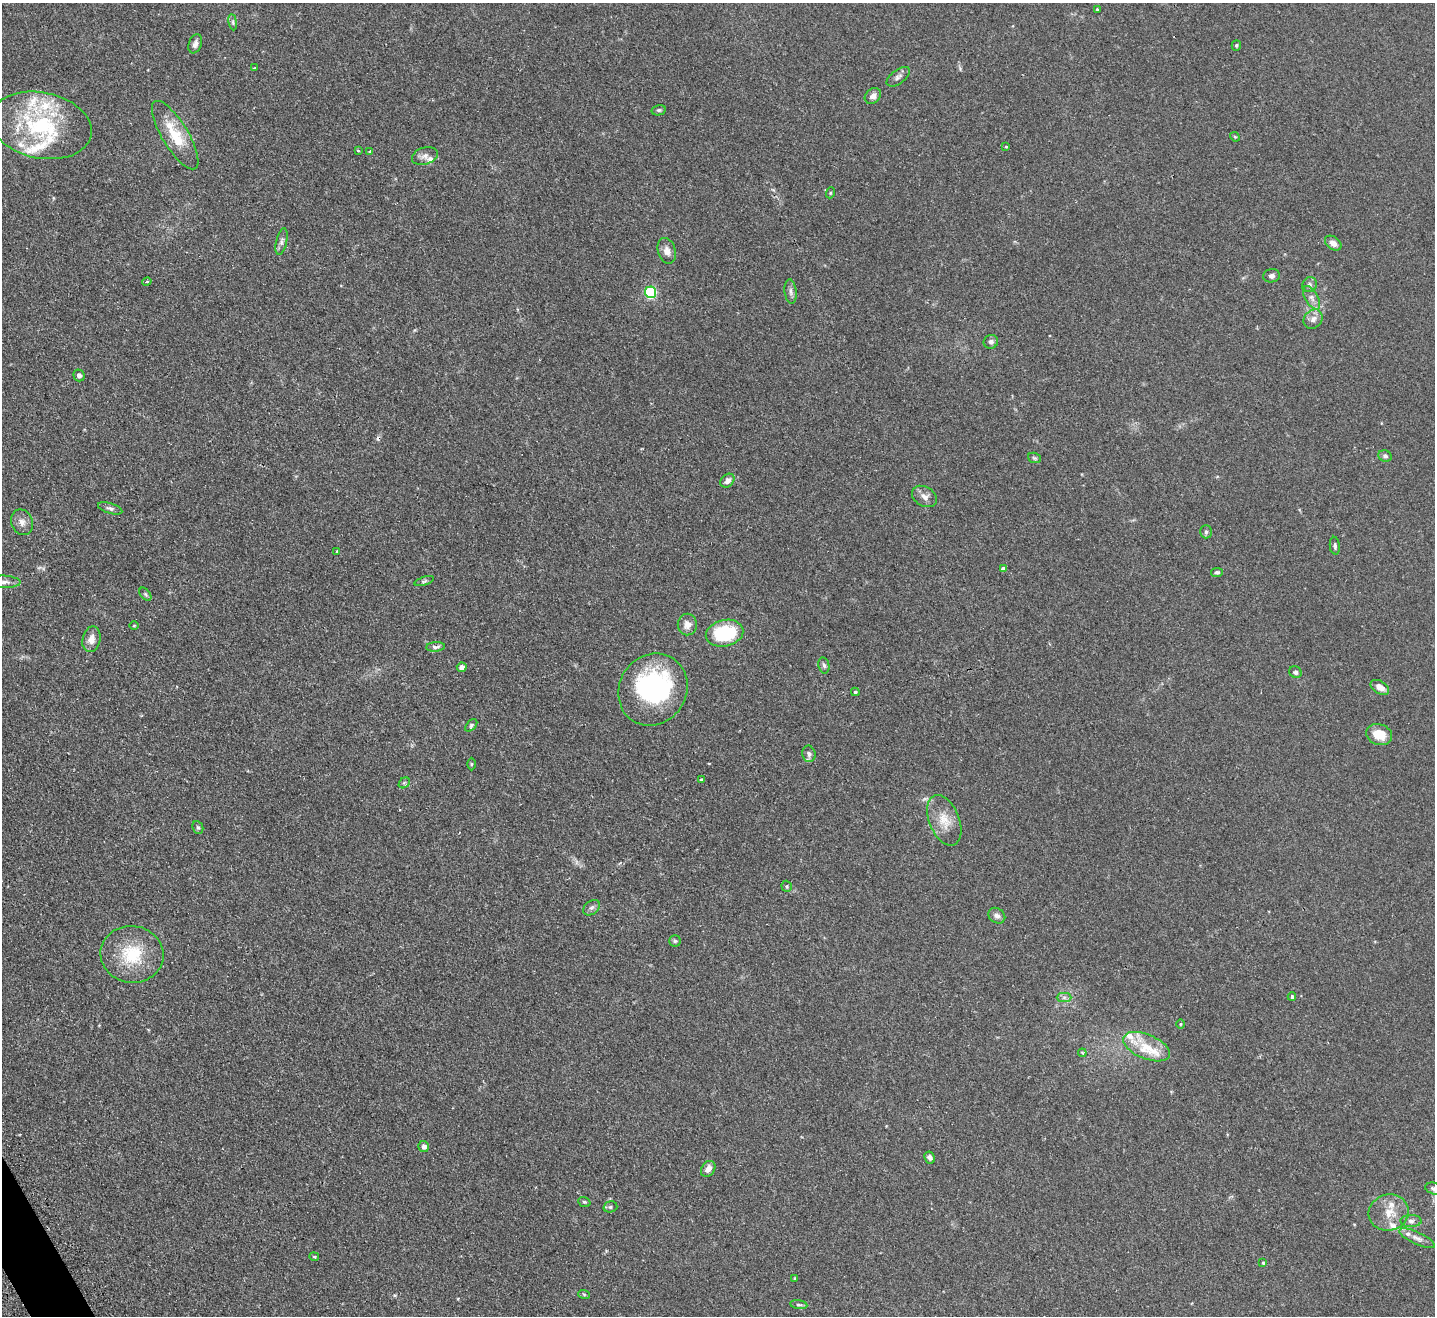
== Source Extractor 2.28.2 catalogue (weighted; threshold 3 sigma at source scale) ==
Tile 7 of 4 x 4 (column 3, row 2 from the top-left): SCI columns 2901-4333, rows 2828-4141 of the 5799 x 5790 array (HDU 1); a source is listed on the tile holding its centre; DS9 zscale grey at full resolution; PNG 1437 x 1318 px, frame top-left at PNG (2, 3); each listed source drawn as its Kron ellipse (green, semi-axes under 4 px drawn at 4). Shown black and unused: <1% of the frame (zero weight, under 2 of 3 exposures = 4% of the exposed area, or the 3 px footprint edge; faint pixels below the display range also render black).
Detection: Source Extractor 2.28.2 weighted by HDU 2 'WHT'; one run over the whole footprint, this tile lists its part. Background 0.11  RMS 0.0074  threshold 0.0335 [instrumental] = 3 sigma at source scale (4.5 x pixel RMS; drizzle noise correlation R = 1.50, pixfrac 1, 0.05/0.05 arcsec/px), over >= 5 px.
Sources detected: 100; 1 inside a brighter object's white glare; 1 cosmic-ray / hot-pixel residue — neither listed nor drawn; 13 inside a brighter listed object's ellipse — not listed separately; the other 85 listed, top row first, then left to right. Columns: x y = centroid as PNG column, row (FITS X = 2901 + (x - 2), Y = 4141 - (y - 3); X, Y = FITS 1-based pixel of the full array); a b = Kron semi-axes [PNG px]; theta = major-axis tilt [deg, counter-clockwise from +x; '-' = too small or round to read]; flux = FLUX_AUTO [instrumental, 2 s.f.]
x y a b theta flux
1097 9 3 3 - 0.81
233 22 8 4 -82 1.4
195 44 10 6 68 2.6
1236 45 5 4 - 1
255 68 3 2 - 1.1
898 77 13 7 37 2.8
873 96 9 7 41 3
659 110 7 5 13 1.3
41 125 51 33 -11 71
175 135 39 13 -59 24
1235 137 5 4 - 0.68
1006 147 4 4 - 0.65
358 151 3 2 - 0.84
370 152 4 3 - 0.77
425 156 13 8 18 3.8
830 193 5 3 - 0.66
282 242 13 5 77 2.6
1333 243 9 6 -38 4.1
667 251 13 8 -73 4.8
1271 276 8 6 10 2.3
147 282 5 3 - 1
1309 285 8 7 - 2.2
791 291 12 6 -83 2.7
651 292 5 5 - 79
1311 298 13 6 -59 3.5
1313 319 10 8 49 3.9
991 342 7 6 - 1.9
79 375 6 5 - 2.6
1385 456 7 5 -24 1.7
1034 458 7 5 -21 1.1
727 481 8 6 44 3.2
924 496 13 9 -31 4.3
110 508 12 5 -18 2.1
22 522 13 10 -67 4.5
1206 532 6 5 - 1.5
1335 546 9 5 -85 1.6
337 551 4 3 - 0.55
1003 569 4 4 - 2.3
1217 572 6 4 8 1.3
424 581 10 4 18 1.3
4 582 16 6 -2 4
145 594 7 4 -50 1.1
687 624 11 9 88 5
134 626 5 3 - 0.6
725 633 19 13 13 41
91 639 13 9 77 5.5
436 647 9 4 5 1.8
824 665 8 5 -77 1.7
462 667 5 4 - 3.2
1295 672 6 5 - 1.7
1380 687 10 6 -31 5.8
653 690 37 33 57 98
855 692 4 3 - 0.91
471 725 7 4 47 1.3
1379 735 13 10 -19 12
809 754 8 6 -77 2
471 764 6 4 89 0.79
701 780 4 4 - 0.77
404 783 6 4 43 1.1
944 820 26 15 -68 13
198 827 6 5 - 1.2
787 886 6 5 - 1
592 908 9 6 37 2.3
997 916 9 7 -36 2.8
675 941 5 5 - 1.2
132 954 31 28 -8 32
1064 997 7 4 0 1.8
1292 997 4 3 - 1.2
1180 1024 5 3 - 0.62
1146 1047 25 12 -22 15
1082 1053 4 3 - 0.84
424 1146 5 5 - 2.8
930 1157 6 5 - 2.4
708 1169 8 6 55 4.3
1434 1189 9 5 -14 2.2
584 1202 6 4 -19 1.1
610 1207 7 5 15 1.3
1389 1212 20 18 13 13
1411 1221 10 6 -1 2.6
1417 1238 19 6 -25 4.2
314 1257 5 4 - 0.82
1263 1263 4 3 - 0.8
795 1278 4 3 - 0.69
584 1294 6 3 -20 0.82
799 1305 8 4 -8 1.3
Isophote crosses this tile's border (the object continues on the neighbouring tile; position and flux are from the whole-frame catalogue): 2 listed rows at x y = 4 582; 1434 1189